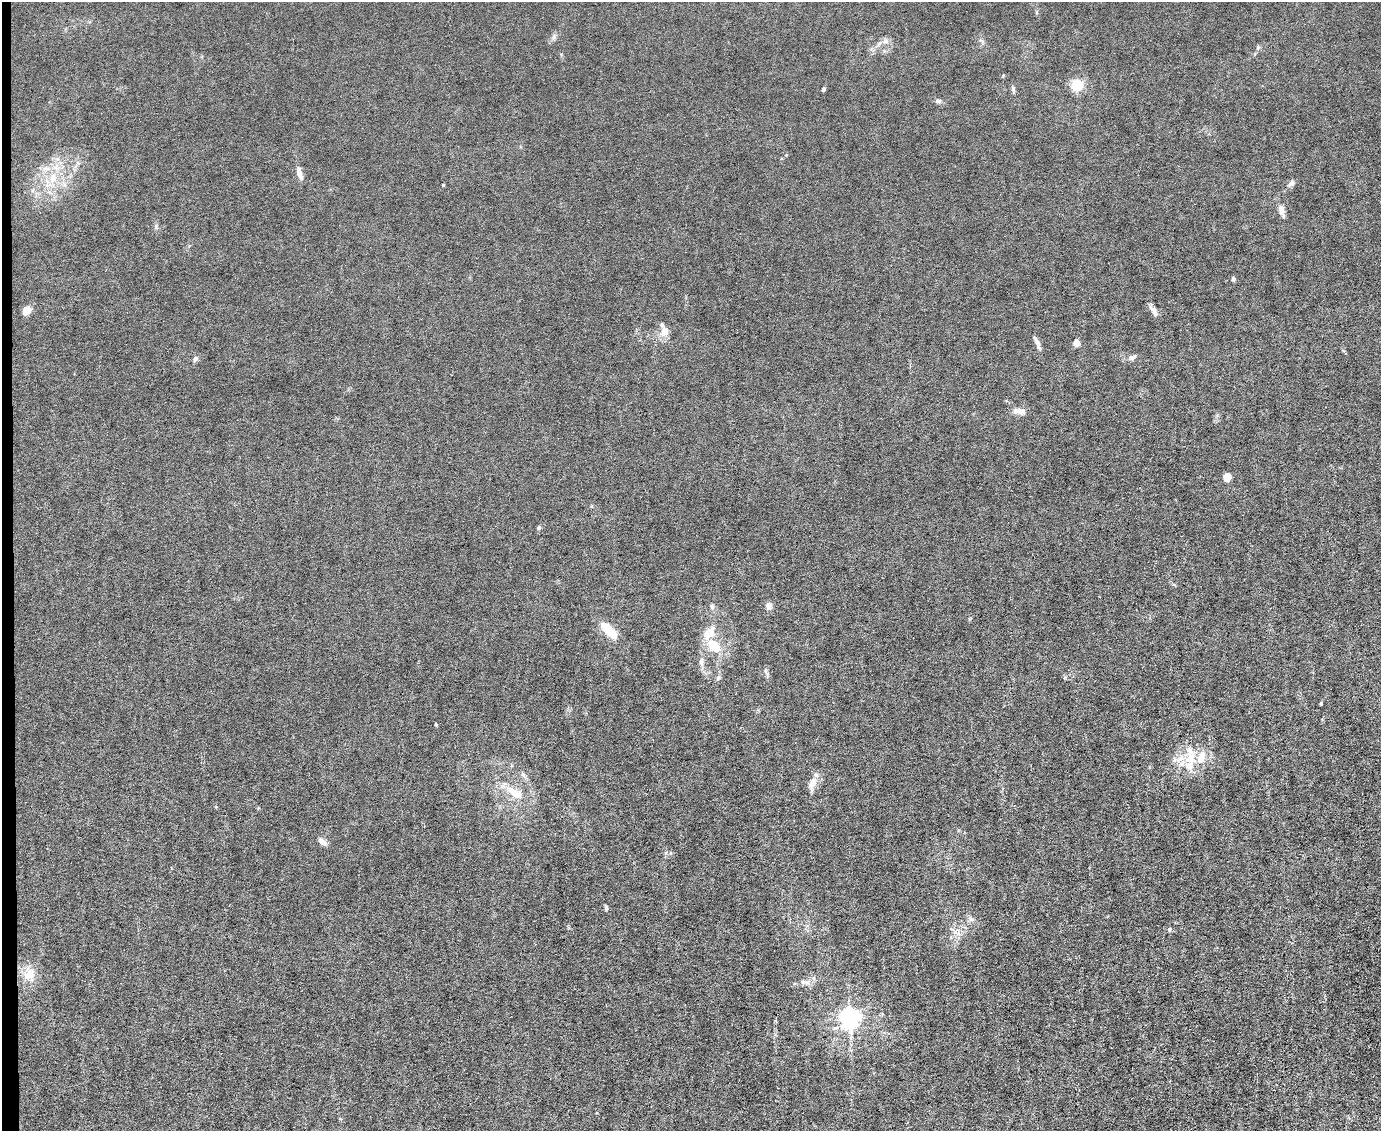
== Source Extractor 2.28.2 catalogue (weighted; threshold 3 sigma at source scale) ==
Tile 4 of 3 x 4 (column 1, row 2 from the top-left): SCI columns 231-1609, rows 2261-3389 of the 4491 x 4519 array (HDU 1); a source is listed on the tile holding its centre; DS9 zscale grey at full resolution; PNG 1383 x 1133 px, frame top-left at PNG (2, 2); no overlay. Shown black and unused: <1% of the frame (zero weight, under 6 of 12 exposures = <1% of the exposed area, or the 3 px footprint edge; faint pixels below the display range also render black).
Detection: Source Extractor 2.28.2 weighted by HDU 2 'WHT'; one run over the whole footprint, this tile lists its part. Background 0.0159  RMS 0.0032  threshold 0.0131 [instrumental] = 3 sigma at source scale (4.09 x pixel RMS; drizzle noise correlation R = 1.36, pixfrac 0.8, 0.05/0.05 arcsec/px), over >= 5 px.
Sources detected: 51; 1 inside a brighter object's white glare — not listed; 6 inside a brighter listed object's ellipse — not listed separately; the other 44 listed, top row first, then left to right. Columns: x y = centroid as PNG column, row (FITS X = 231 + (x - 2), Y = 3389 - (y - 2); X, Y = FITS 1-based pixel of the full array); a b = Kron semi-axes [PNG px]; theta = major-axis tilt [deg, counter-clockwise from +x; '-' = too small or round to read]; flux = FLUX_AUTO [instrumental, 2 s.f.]
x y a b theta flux
885 41 9 6 22 1.2
1258 47 7 4 59 0.55
1076 85 6 5 - 33
823 89 5 4 - 0.52
1013 89 10 5 -72 0.66
938 101 7 6 - 0.91
299 173 19 6 -74 1.9
53 178 16 10 76 4.7
1292 183 8 6 42 1.1
443 185 4 3 - 0.26
33 190 6 4 71 0.47
1281 210 12 7 -78 2.1
156 226 7 5 80 0.59
1233 279 6 4 -86 0.55
26 310 8 7 - 2.9
1154 312 15 6 -60 1.6
664 331 14 11 65 2.7
1037 342 16 5 -62 1.2
1076 343 6 5 - 2.1
1132 357 12 6 17 1.2
195 359 9 6 57 0.78
1019 411 17 8 -10 2.1
1227 477 5 5 - 7.6
539 528 5 5 - 0.58
768 606 8 7 - 1.5
712 607 8 5 -79 0.78
607 629 17 10 -49 6.6
711 644 12 11 - 4.9
701 662 14 7 -88 1.5
767 674 10 4 -64 0.69
718 678 7 4 46 0.55
1321 704 6 3 82 0.3
436 724 4 3 - 0.34
1190 757 35 14 -87 8.1
1174 760 9 4 -82 0.79
812 784 22 10 67 2.7
514 792 27 13 -33 6.5
323 842 11 6 -43 1.6
606 908 7 4 -76 0.52
971 919 7 4 0 0.7
1169 929 6 4 -81 0.5
29 975 20 17 76 4.8
805 982 17 5 -9 1.4
850 1018 7 7 - 170